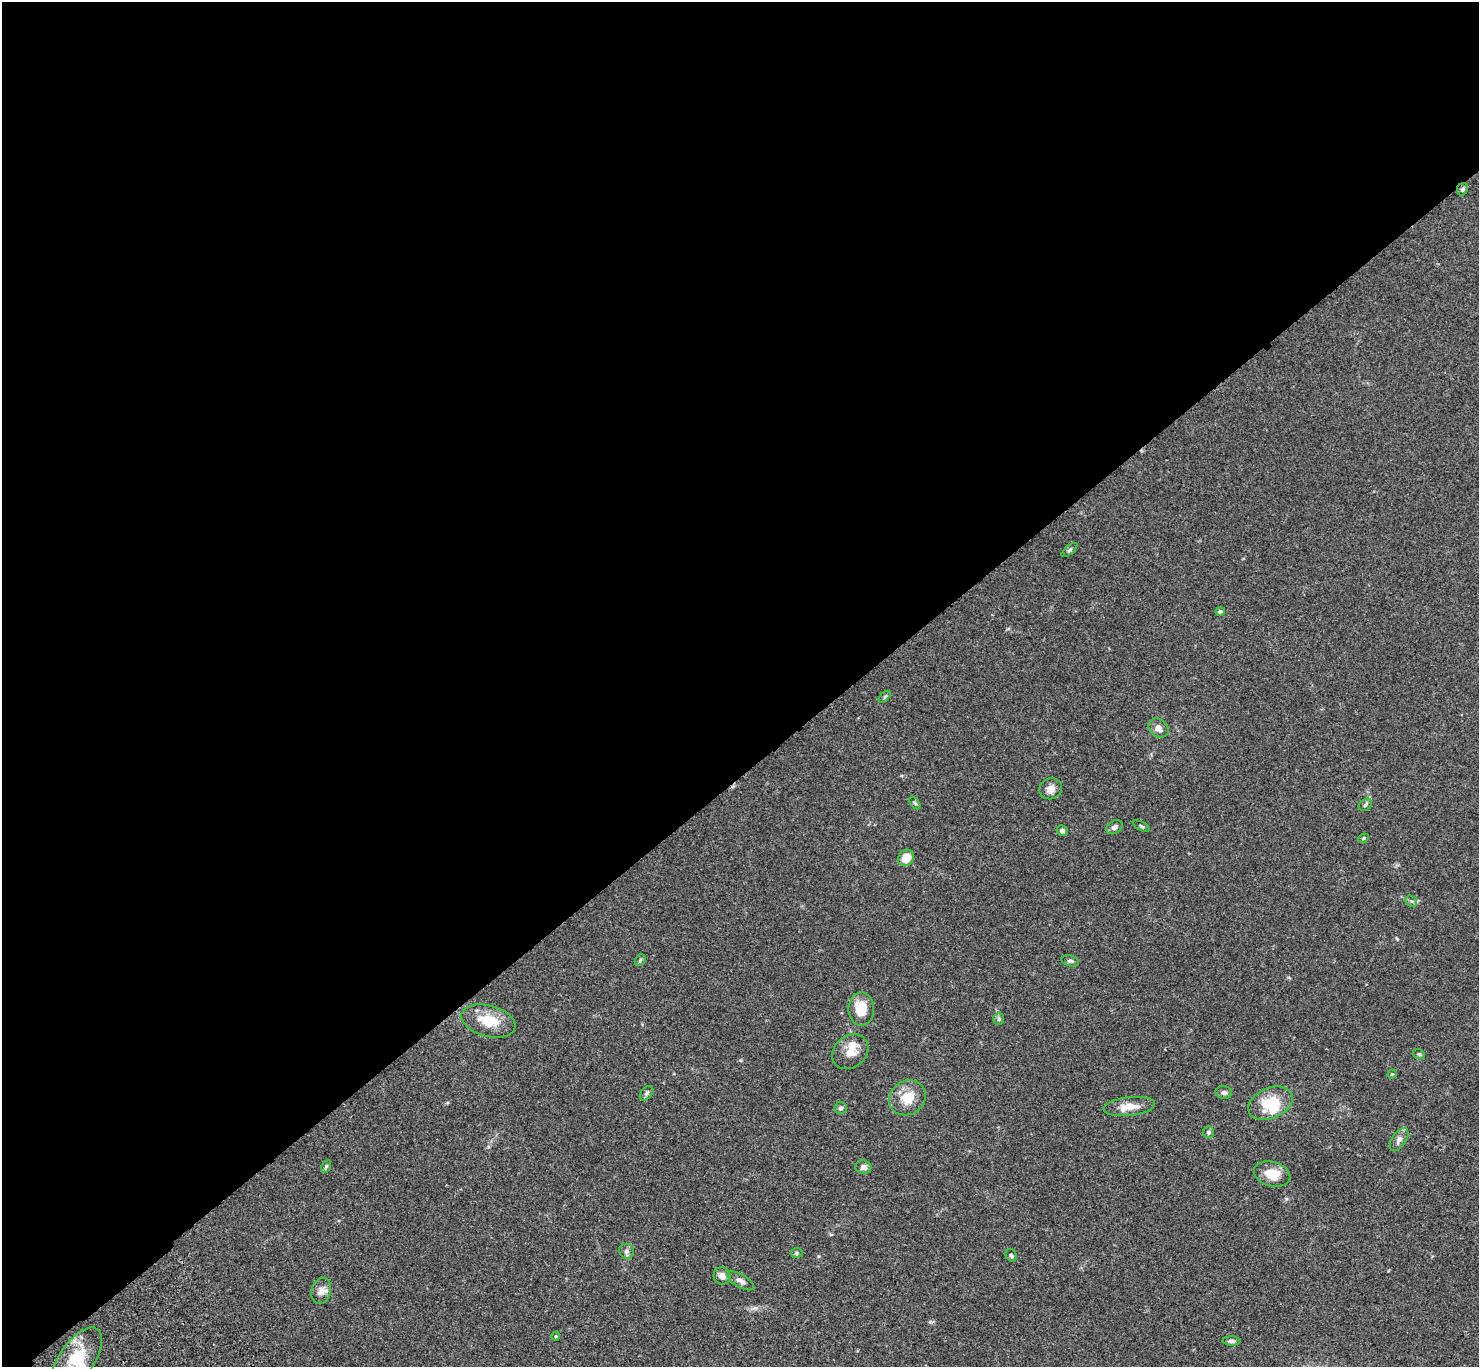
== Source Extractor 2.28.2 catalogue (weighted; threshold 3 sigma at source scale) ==
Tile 2 of 4 x 4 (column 2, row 1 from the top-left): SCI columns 1580-3056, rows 4481-5845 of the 6108 x 6089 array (HDU 1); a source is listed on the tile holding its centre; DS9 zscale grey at full resolution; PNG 1481 x 1369 px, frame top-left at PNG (2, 2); each listed source drawn as its Kron ellipse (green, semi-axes under 4 px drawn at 4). Shown black and unused: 57% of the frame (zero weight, under 3 of 4 exposures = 6% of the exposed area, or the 3 px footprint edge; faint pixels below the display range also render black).
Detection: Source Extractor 2.28.2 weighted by HDU 2 'WHT'; one run over the whole footprint, this tile lists its part. Background 0.059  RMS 0.0051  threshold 0.0231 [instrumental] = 3 sigma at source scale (4.5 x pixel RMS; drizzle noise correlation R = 1.50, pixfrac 1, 0.05/0.05 arcsec/px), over >= 5 px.
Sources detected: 45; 3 inside a brighter listed object's ellipse — not listed separately; the other 42 listed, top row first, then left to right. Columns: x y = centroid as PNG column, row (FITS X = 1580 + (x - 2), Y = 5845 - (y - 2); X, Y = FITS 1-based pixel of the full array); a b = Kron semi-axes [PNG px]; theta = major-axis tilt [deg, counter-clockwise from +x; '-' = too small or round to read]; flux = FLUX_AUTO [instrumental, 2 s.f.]
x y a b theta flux
1462 189 6 5 - 1.1
1069 550 9 3 40 0.8
1220 611 5 4 - 1
885 697 7 4 45 0.77
1158 728 11 8 -39 3.2
1051 789 12 10 26 3.2
915 803 7 3 -53 0.73
1365 805 7 5 37 1
1141 826 9 4 -26 0.8
1114 827 9 6 31 1.7
1062 831 6 5 - 1.3
1363 838 5 4 - 0.61
906 858 9 7 46 6.1
1411 901 6 5 - 0.89
640 960 6 5 - 0.81
1070 961 8 5 -12 1.2
861 1009 16 13 -90 11
999 1019 6 5 - 0.86
488 1021 27 15 -15 13
850 1052 19 16 41 6.6
1419 1054 6 4 -22 0.67
1392 1074 4 4 - 0.5
1224 1092 8 6 -11 1.4
647 1093 8 5 49 1.2
907 1098 19 17 34 9.6
1270 1103 23 15 23 16
1129 1107 26 9 6 6.9
841 1108 6 6 - 1.1
1208 1132 6 5 - 1
1399 1139 13 7 55 2.5
326 1166 7 4 63 0.84
863 1167 8 7 - 2.1
1272 1174 18 12 -16 8.1
626 1251 8 7 - 1.6
797 1253 6 5 - 0.75
1011 1255 7 5 -57 0.98
722 1276 9 8 - 3.1
740 1281 15 6 -31 2.4
321 1291 13 9 75 3
556 1336 4 4 - 0.53
1232 1341 9 4 -1 1.3
77 1359 37 17 56 20
Overlapping masked pixels (flux is a lower limit): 1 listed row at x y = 1462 189
Isophote crosses this tile's border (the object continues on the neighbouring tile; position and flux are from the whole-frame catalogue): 1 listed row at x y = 77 1359